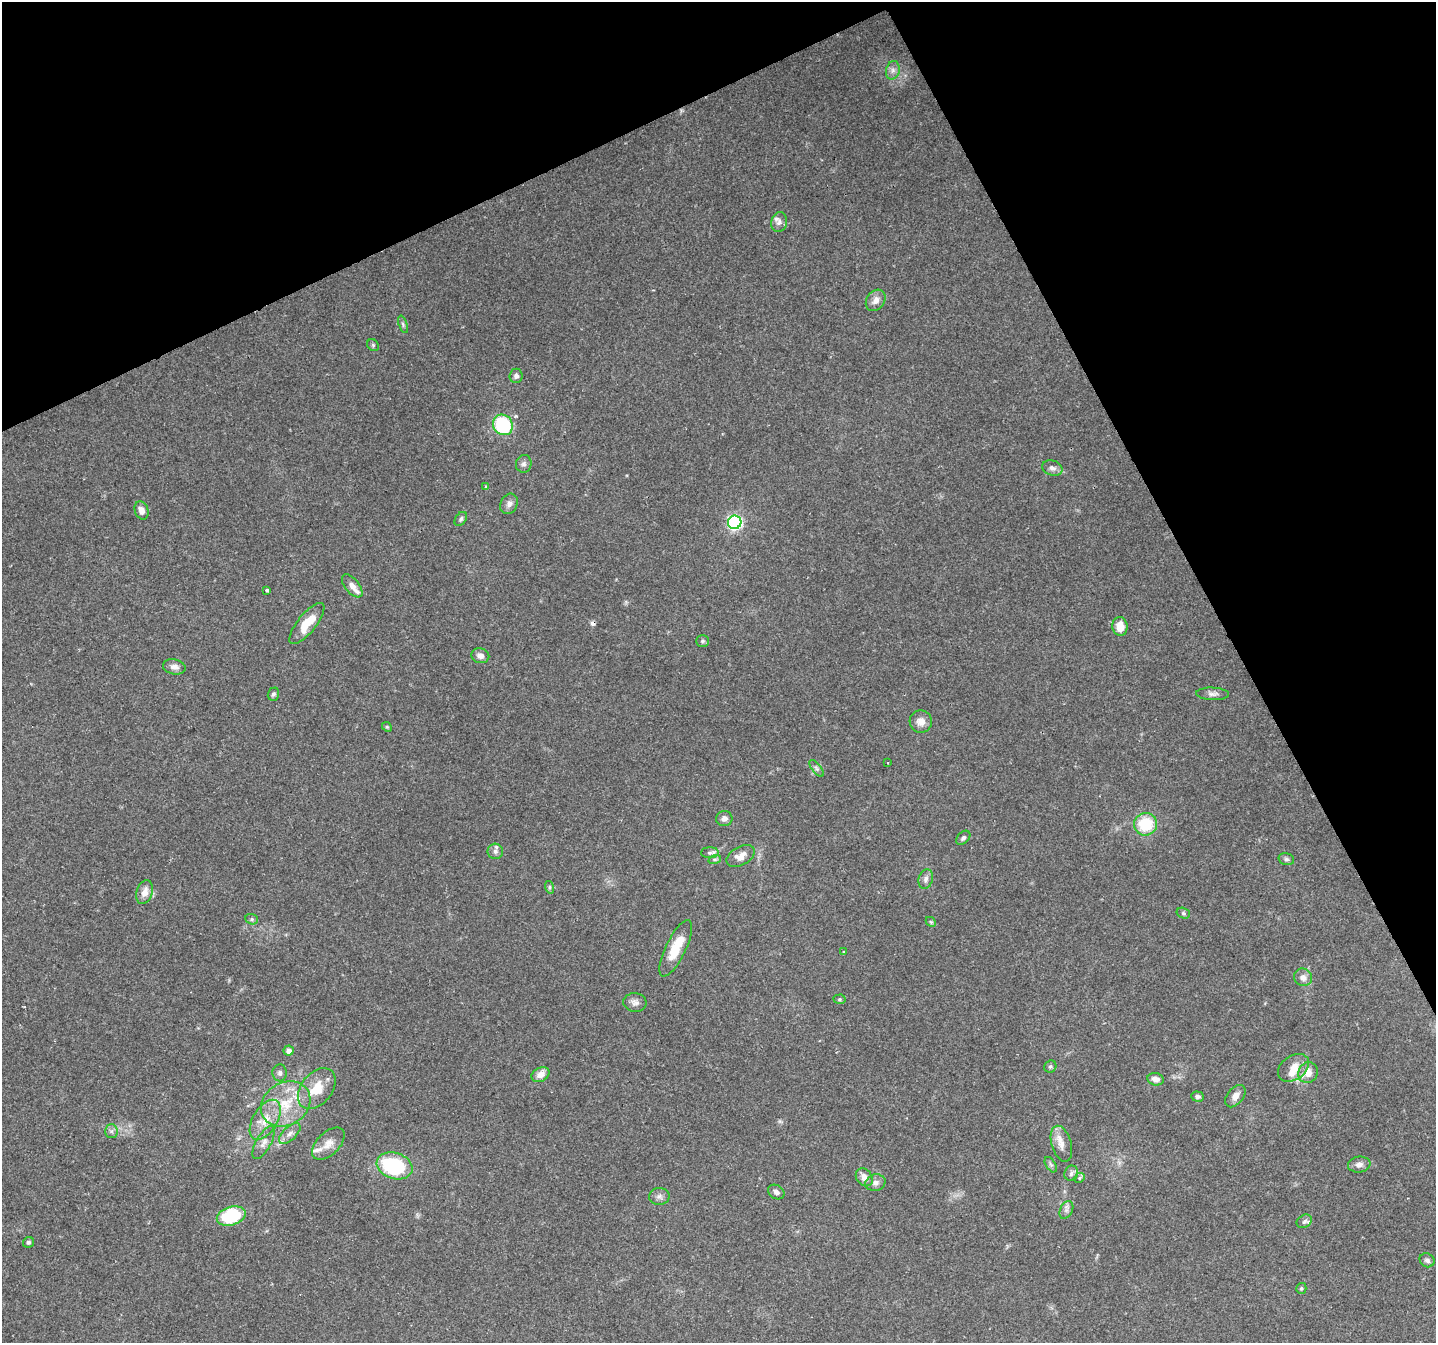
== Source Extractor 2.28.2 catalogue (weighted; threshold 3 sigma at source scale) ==
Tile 3 of 4 x 4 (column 3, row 1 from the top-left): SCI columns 2872-4305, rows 4181-5521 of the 5740 x 5617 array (HDU 1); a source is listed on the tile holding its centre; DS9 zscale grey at full resolution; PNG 1438 x 1345 px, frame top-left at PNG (2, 2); each listed source drawn as its Kron ellipse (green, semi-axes under 4 px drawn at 4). Shown black and unused: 25% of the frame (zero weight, under 2 of 3 exposures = <1% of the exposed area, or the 3 px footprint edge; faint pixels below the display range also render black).
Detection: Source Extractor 2.28.2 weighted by HDU 2 'WHT'; one run over the whole footprint, this tile lists its part. Background 0.0931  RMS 0.0052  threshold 0.0235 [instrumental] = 3 sigma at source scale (4.5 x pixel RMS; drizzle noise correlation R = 1.50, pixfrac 1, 0.0396/0.0396 arcsec/px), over >= 5 px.
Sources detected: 87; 1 cosmic-ray / hot-pixel residue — neither listed nor drawn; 8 inside a brighter listed object's ellipse — not listed separately; the other 78 listed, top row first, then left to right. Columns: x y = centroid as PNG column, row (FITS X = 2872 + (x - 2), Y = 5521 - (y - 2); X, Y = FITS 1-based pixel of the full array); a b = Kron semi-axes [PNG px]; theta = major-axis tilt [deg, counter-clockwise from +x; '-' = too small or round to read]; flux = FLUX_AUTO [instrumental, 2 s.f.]
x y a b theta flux
893 70 9 7 76 2.4
779 222 10 8 77 2.4
876 300 11 9 53 4
403 324 9 4 -72 1
373 345 6 5 - 0.85
516 376 7 6 - 1.7
503 425 11 9 -52 41
524 464 9 8 - 1.8
1052 468 10 7 -18 2.4
485 487 4 2 - 0.44
509 504 11 8 63 2.6
141 510 9 6 -73 3.8
461 519 8 5 55 1.1
735 522 7 6 - 110
352 586 14 7 -51 3.2
267 590 3 3 - 2.2
307 623 25 9 51 11
1120 626 9 7 -82 7.2
702 641 6 5 - 0.94
480 656 9 7 -14 2.7
174 667 11 7 -11 2.8
273 694 7 5 70 1.3
1213 694 16 6 -3 2.5
921 722 11 11 - 4.1
387 727 5 4 - 0.62
887 763 2 2 - 0.49
816 768 10 4 -51 1.5
724 818 8 7 - 2.3
1146 824 12 11 - 20
963 838 8 5 45 1.5
495 851 8 7 - 1.9
710 853 9 5 0 1.5
741 856 15 9 28 4.8
715 859 6 4 18 0.91
1286 859 8 6 -15 1.3
926 879 10 7 72 2.2
549 887 6 4 -71 0.84
145 892 12 8 73 5.1
1183 913 7 5 -16 0.95
252 919 6 5 - 1
931 922 5 4 - 0.74
676 948 31 10 64 14
844 952 3 2 - 0.48
1303 977 9 8 - 3.5
839 999 6 4 1 0.77
635 1002 11 9 -6 2.6
289 1051 5 5 - 2.8
1050 1067 6 5 - 1.1
1293 1068 17 12 35 7.1
280 1073 8 7 - 1.7
1308 1073 11 9 62 4.7
540 1075 9 7 26 4.5
1156 1079 8 6 -15 3.4
317 1088 23 15 51 13
1198 1096 6 5 - 1.6
1235 1096 13 8 50 3.8
286 1104 26 21 33 21
265 1120 22 12 59 9.7
111 1131 7 6 - 1.6
290 1133 13 6 43 2.8
264 1142 18 7 61 3.7
328 1144 20 11 44 5.8
1061 1144 18 10 -74 5.6
1359 1164 11 8 8 2.5
1051 1165 8 5 -58 1.2
395 1166 18 13 -18 43
1071 1173 8 6 72 1.7
864 1177 10 7 -53 4.2
1080 1178 5 4 - 1
875 1183 10 8 15 2.7
776 1192 9 6 -32 2
659 1196 10 8 1 2.3
1066 1210 9 6 62 1.8
231 1216 15 9 15 34
1304 1221 8 6 32 1.4
28 1242 6 5 - 1.2
1427 1260 8 6 -34 1.6
1301 1288 5 5 - 1